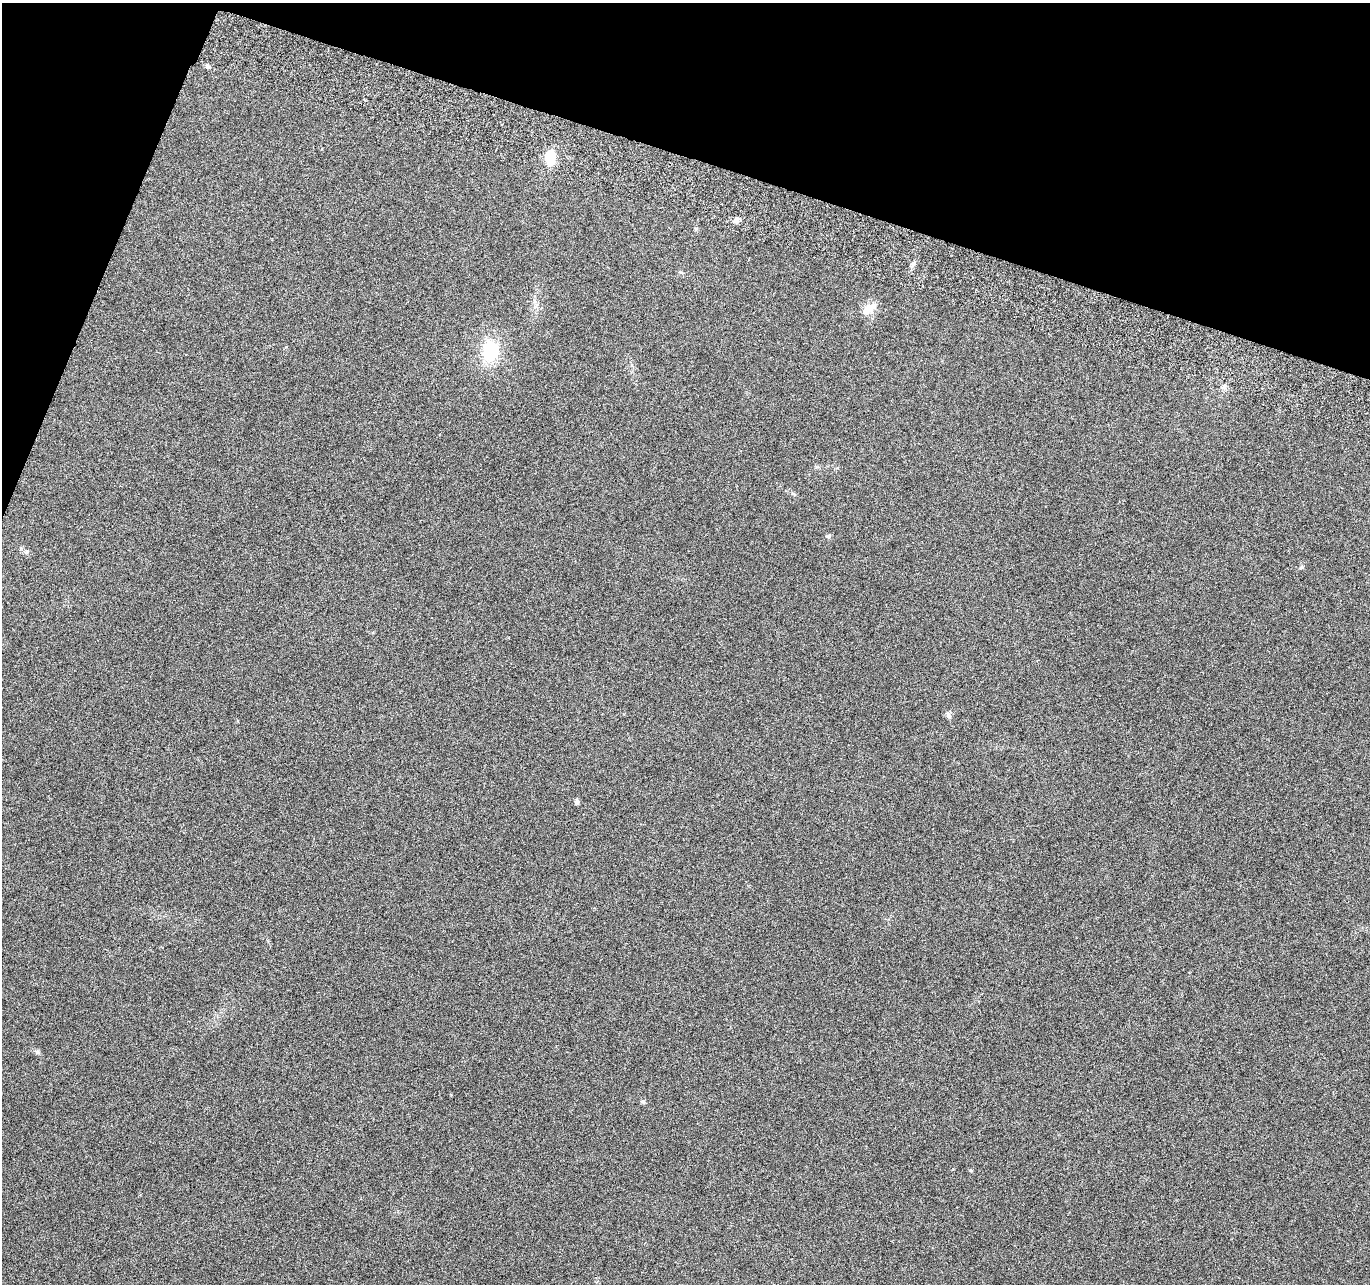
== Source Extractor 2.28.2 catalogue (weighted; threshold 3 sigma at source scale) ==
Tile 2 of 4 x 4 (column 2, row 1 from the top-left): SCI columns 1392-2759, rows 4116-5397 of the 5526 x 5730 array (HDU 1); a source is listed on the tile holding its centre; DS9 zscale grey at full resolution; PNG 1372 x 1286 px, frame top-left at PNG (2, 3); no overlay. Shown black and unused: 16% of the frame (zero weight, under 3 of 6 exposures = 3% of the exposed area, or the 3 px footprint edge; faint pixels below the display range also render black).
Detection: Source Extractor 2.28.2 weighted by HDU 2 'WHT'; one run over the whole footprint, this tile lists its part. Background 0.0879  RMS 0.0055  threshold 0.0225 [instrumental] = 3 sigma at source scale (4.09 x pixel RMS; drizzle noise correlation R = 1.36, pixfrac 0.8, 0.0396/0.0396 arcsec/px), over >= 5 px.
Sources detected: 14; all 14 listed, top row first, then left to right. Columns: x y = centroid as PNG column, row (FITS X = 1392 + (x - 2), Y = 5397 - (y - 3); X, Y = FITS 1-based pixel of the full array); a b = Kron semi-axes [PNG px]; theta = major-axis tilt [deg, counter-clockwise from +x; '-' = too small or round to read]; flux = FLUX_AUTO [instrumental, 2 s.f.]
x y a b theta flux
208 66 6 5 - 0.96
550 157 17 12 80 9
736 220 8 6 51 1.9
696 229 6 4 1 0.61
869 308 20 11 25 5.7
490 351 24 18 86 23
1223 387 8 5 74 1.4
829 536 6 5 - 0.8
27 551 6 4 19 0.71
1302 567 5 5 - 0.7
948 715 10 6 -61 1.4
577 802 7 5 -78 1.1
37 1052 6 5 - 0.91
643 1102 7 4 -19 0.83
Unlisted compact peaks at least as high as the median listed source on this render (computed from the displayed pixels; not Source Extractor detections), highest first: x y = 970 1170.